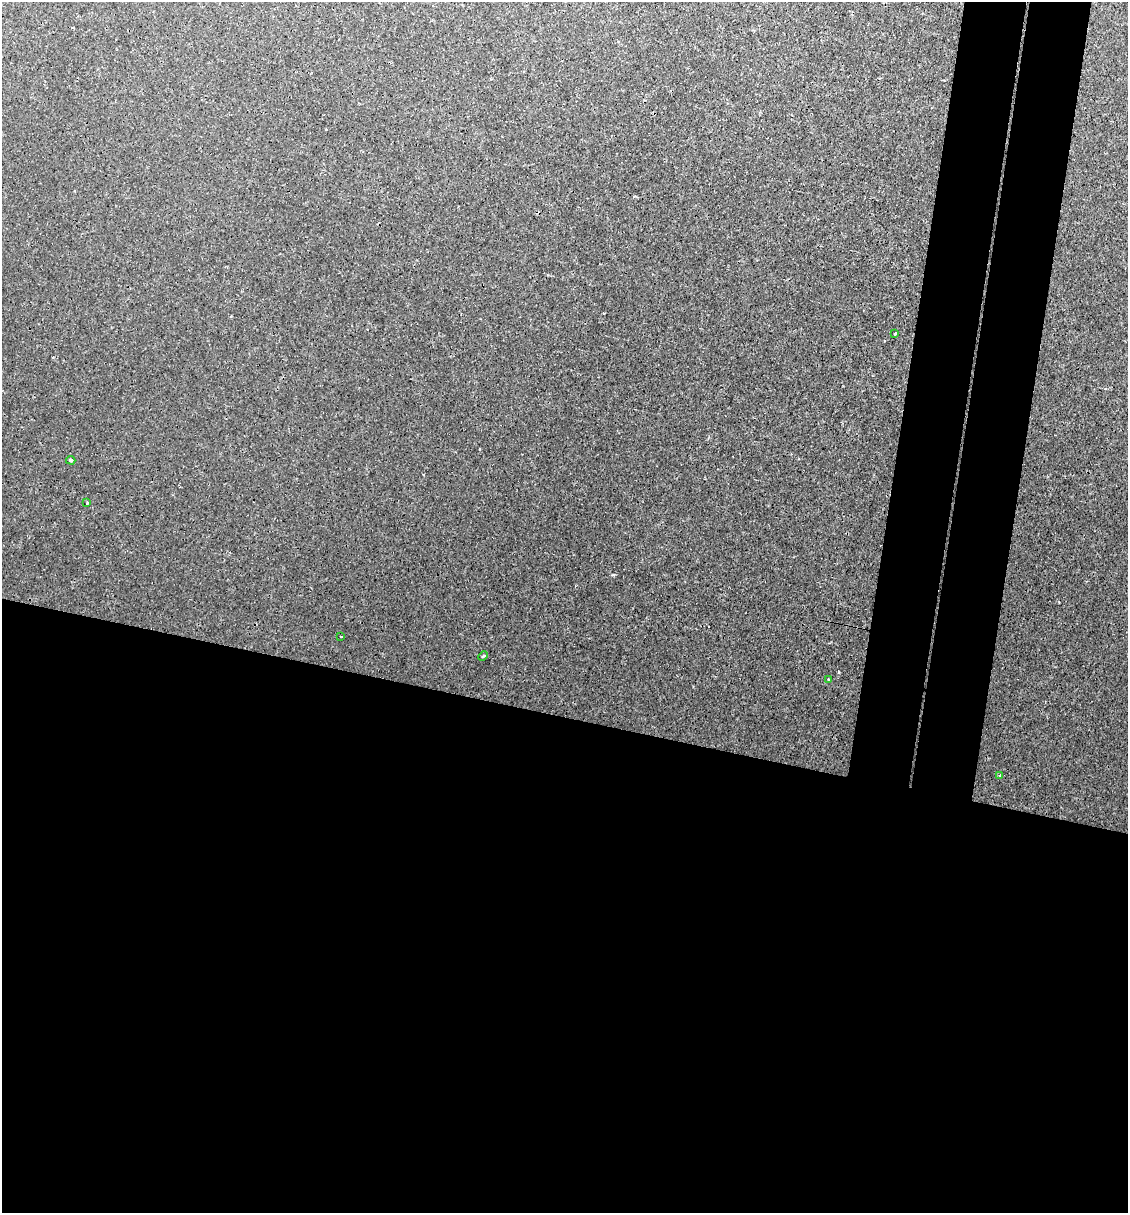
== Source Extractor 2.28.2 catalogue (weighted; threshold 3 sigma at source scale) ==
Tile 14 of 4 x 4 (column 2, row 4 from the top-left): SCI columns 1313-2438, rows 60-1270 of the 4996 x 4970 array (HDU 1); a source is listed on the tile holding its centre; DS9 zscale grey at full resolution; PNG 1130 x 1215 px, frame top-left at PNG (2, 2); each listed source drawn as its Kron ellipse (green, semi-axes under 4 px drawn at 4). Shown black and unused: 48% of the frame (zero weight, under 3 of 4 exposures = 8% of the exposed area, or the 3 px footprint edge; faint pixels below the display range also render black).
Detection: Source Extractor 2.28.2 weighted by HDU 2 'WHT'; one run over the whole footprint, this tile lists its part. Background 0.0181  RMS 0.0024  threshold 0.0108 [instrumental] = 3 sigma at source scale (4.5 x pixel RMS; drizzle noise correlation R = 1.50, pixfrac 1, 0.05/0.05 arcsec/px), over >= 5 px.
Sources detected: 8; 1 cosmic-ray / hot-pixel residue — neither listed nor drawn; the other 7 listed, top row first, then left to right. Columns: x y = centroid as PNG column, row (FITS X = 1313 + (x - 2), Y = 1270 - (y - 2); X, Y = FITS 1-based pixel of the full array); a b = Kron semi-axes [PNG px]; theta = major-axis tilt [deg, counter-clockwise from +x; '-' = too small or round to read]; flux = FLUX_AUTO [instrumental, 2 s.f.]
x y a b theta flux
895 333 3 3 - 0.75
71 460 5 4 - 0.34
87 503 3 2 - 0.27
341 636 3 2 - 0.29
483 656 5 3 - 0.24
828 679 3 2 - 0.21
1000 775 3 2 - 0.17